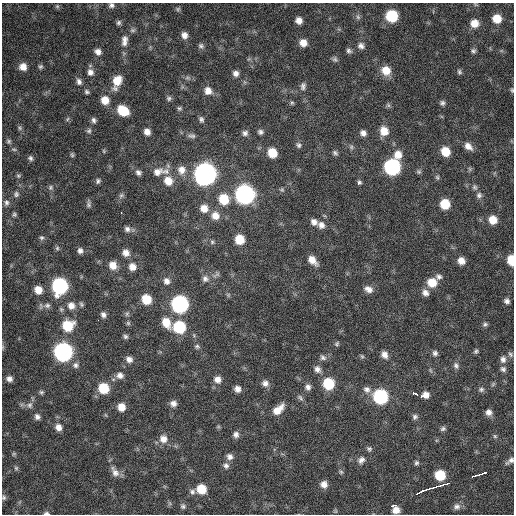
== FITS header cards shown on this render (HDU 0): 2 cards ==
NAXIS1  =                  512 / Axis length
NAXIS2  =                  512 / Axis length

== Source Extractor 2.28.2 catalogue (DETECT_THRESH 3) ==
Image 512 x 512 px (HDU 0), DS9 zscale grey, 1 PNG px = 1 image px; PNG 516 x 516 px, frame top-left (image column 1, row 512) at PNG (2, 3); no overlay
Background 340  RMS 19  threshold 57.9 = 3 sigma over >= 5 px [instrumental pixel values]
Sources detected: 200; all 200 listed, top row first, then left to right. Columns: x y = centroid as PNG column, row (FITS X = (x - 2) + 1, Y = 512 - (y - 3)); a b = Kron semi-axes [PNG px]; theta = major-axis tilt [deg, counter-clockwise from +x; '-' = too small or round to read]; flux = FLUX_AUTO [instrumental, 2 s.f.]
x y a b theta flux
111 5 7 6 - 3800
57 6 6 5 - 2100
178 9 7 5 47 2100
392 16 8 8 - 70000
358 17 8 6 -76 3400
497 19 7 7 - 21000
299 20 7 6 - 8700
119 23 7 6 - 3000
474 23 8 8 - 14000
133 30 8 5 14 2800
184 35 8 7 - 7500
124 39 9 8 - 6100
124 43 8 8 - 5100
303 43 8 8 - 12000
201 46 8 7 - 3500
361 46 9 8 - 5700
349 51 7 6 - 3400
473 51 6 6 - 2600
98 52 7 7 - 6600
335 59 8 7 - 3200
23 67 8 8 - 11000
40 67 6 6 - 2500
386 70 10 9 - 19000
90 72 9 8 - 6400
459 72 7 5 -71 2500
236 73 7 7 - 5900
187 78 8 4 0 3100
117 81 13 8 71 23000
79 82 9 7 -73 4900
303 86 11 7 78 5000
512 90 6 4 -88 1900
208 91 10 9 - 10000
87 92 6 5 - 2700
169 98 7 6 - 3200
105 100 8 8 - 15000
292 103 6 5 - 2000
442 103 6 6 - 3200
388 105 6 5 - 2500
179 108 7 6 - 2700
123 111 9 7 -36 39000
67 119 6 4 86 2000
201 119 8 6 -70 3700
94 120 7 6 - 3700
20 128 6 5 - 2400
89 131 7 6 - 2900
384 131 10 9 - 16000
147 132 8 7 - 8100
260 132 6 6 - 3600
245 133 8 7 - 4600
363 133 7 6 - 5900
192 136 10 6 -7 4500
9 141 6 6 - 2500
299 145 8 6 -67 3500
468 146 10 7 -40 8800
351 147 7 5 -48 2600
14 149 7 3 -9 1800
104 151 6 4 -88 1500
445 152 8 7 - 23000
272 153 8 7 - 24000
335 153 7 5 -31 2900
72 155 6 4 -86 2000
398 155 10 9 - 15000
30 158 6 6 - 3100
392 167 9 9 - 240000
470 169 7 4 -71 1800
181 170 12 10 89 12000
165 171 13 9 18 10000
138 172 8 6 -42 4500
157 172 14 10 26 12000
418 172 6 6 - 2300
205 174 10 10 - 910000
18 176 6 5 - 2100
437 177 7 5 -74 2200
98 181 7 5 63 3000
168 181 10 9 - 18000
358 183 3 3 - 9200
50 187 7 6 - 3000
475 187 8 7 - 3200
282 190 6 5 - 2000
16 194 8 7 - 3600
245 194 10 9 - 500000
121 195 8 6 48 3400
479 195 8 7 - 4300
224 199 10 9 - 36000
6 203 9 7 -78 4200
88 204 10 5 -88 3200
445 204 7 7 - 32000
204 208 9 9 - 13000
121 213 2 2 - 3400
14 214 6 5 - 2200
215 216 10 10 - 13000
493 220 8 7 - 19000
314 222 8 7 - 6600
321 225 10 8 -43 7300
127 229 8 7 - 4700
42 238 6 6 - 2800
239 239 8 7 - 28000
212 242 5 5 - 2300
57 248 6 6 - 2400
80 251 7 7 - 4800
126 253 8 7 - 8700
312 260 11 7 -47 13000
511 260 8 5 -84 31000
461 261 7 7 - 10000
113 265 9 8 - 12000
132 267 8 8 - 10000
216 275 12 5 34 4000
439 277 8 7 - 4200
205 279 9 8 - 5800
166 281 9 8 - 6400
432 282 9 9 - 23000
60 286 9 9 - 240000
368 289 11 8 -22 7900
38 290 8 7 - 15000
425 293 9 7 -43 7100
228 295 6 5 - 2000
146 299 8 7 - 31000
507 301 6 6 - 4400
81 304 7 6 - 2600
180 304 9 9 - 330000
47 305 9 7 1 4900
71 306 10 9 - 10000
127 314 7 5 48 2500
103 315 7 6 - 4600
166 322 12 8 -62 21000
128 323 6 6 - 2200
485 324 7 5 25 2700
68 326 10 9 - 43000
179 327 9 8 - 74000
125 336 6 6 - 2900
337 344 7 5 56 2300
197 346 7 7 - 3000
476 351 6 5 - 2400
63 352 9 9 - 430000
435 353 7 7 - 4000
510 354 7 6 - 3000
384 355 9 7 -61 7900
362 356 6 5 - 2000
323 357 9 7 -37 4300
129 359 8 7 - 7200
503 359 8 7 - 5700
76 365 8 8 - 4600
456 365 9 7 -66 4200
317 369 10 8 -55 6600
503 369 7 6 - 3700
430 370 6 4 -71 1900
120 375 9 9 - 7500
9 379 7 6 - 5700
217 379 9 9 - 8700
265 383 9 8 - 7100
328 383 9 8 - 53000
308 387 8 7 - 5500
104 388 9 8 - 42000
237 389 7 6 - 7300
367 389 10 9 - 6300
481 389 7 6 - 3300
41 392 6 5 - 2300
414 393 5 3 - 45000
426 395 7 6 - 8300
421 396 3 2 - 5800
380 397 9 8 - 160000
300 398 10 5 -39 3400
173 403 8 7 - 6500
30 405 9 8 - 5100
121 407 8 7 - 14000
278 410 15 8 43 16000
489 412 7 7 - 6400
37 417 7 6 - 4700
415 417 7 7 - 3500
58 427 9 8 - 8500
443 429 7 6 - 2900
236 434 8 7 - 5300
495 436 6 5 - 2000
163 439 10 10 - 12000
369 449 7 7 - 3000
14 454 6 4 30 1700
230 457 8 8 - 6100
361 460 11 8 47 6400
510 461 11 5 36 5100
416 463 6 5 - 2800
226 466 9 8 - 5000
16 468 6 6 - 2100
115 472 16 8 -60 9300
341 472 6 5 - 2300
484 473 7 3 21 12000
440 475 8 7 - 40000
477 475 9 3 14 19000
324 484 8 7 - 9100
443 485 10 3 17 31000
434 487 8 3 17 16000
201 489 9 8 - 27000
421 491 14 3 23 33000
192 492 8 7 - 4200
4 497 7 6 - 2600
393 505 5 3 - 9200
183 506 8 7 - 3200
457 506 9 8 - 5500
396 510 6 6 - 11000
336 511 6 4 -90 1600
46 513 7 4 0 2800
At the frame edge (FLAGS 8, measured only in part): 6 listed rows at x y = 111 5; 512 90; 511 260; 510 461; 4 497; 46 513